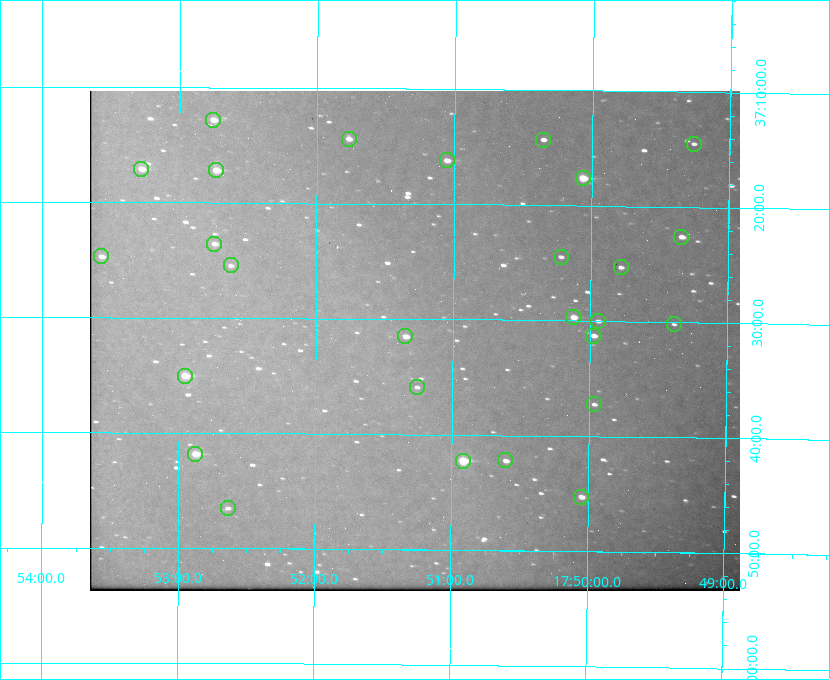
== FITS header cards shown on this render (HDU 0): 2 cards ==
NAXIS1  =                  650 / Width of table row in bytes
NAXIS2  =                  500 / Number of rows in table

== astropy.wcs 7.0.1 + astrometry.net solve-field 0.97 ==
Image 650 x 500 px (HDU 0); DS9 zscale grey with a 90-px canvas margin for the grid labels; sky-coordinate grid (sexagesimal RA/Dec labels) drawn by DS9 from the SOLVED WCS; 27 Tycho-2 reference stars matched to detected sources circled (green)
Header WCS: none
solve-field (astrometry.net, Tycho-2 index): SOLVED blind (the file carries no WCS)
Solved WCS: RA---TAN-SIP/DEC--TAN-SIP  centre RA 17:51:17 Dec +37:32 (267.82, +37.53 deg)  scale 5.21 arcsec/px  FOV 56.4' x 43.4'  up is +179 deg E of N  parity flipped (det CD > 0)
(file carries no celestial WCS; the grid is the blind solution)
Tycho-2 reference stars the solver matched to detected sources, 27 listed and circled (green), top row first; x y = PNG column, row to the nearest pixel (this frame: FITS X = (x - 90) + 1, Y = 500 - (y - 91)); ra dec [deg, ICRS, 3 dp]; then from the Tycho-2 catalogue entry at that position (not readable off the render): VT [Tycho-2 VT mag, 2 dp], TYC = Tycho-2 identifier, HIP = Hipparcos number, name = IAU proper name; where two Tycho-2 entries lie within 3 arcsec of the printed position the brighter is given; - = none
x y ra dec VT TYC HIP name
213 120 268.189 +37.213 9.71 2620-542-1 - -
349 139 267.943 +37.240 10.39 2620-505-1 - -
543 140 267.589 +37.238 11.09 2619-212-1 - -
694 144 267.316 +37.242 12.03 2619-611-1 - -
447 160 267.764 +37.270 10.17 2620-784-1 - -
141 169 268.319 +37.285 9.88 2620-536-1 - -
216 170 268.183 +37.286 8.98 2620-786-1 87506 -
583 178 267.517 +37.293 8.96 2619-379-1 - -
681 237 267.335 +37.377 10.60 2619-634-1 - -
214 244 268.186 +37.393 10.44 2620-175-1 - -
101 256 268.392 +37.412 10.60 2620-800-1 - -
561 257 267.555 +37.408 11.50 2619-358-1 - -
231 265 268.156 +37.424 11.25 2620-712-1 - -
621 267 267.445 +37.422 11.17 2619-451-1 - -
573 317 267.531 +37.495 10.07 2619-274-1 - -
598 321 267.485 +37.500 11.33 2619-40-1 - -
674 324 267.347 +37.503 12.15 3088-638-1 - -
405 336 267.836 +37.525 9.96 3089-889-1 - -
593 336 267.494 +37.522 10.35 3088-270-1 - -
185 376 268.239 +37.584 8.64 3089-755-1 - -
417 387 267.815 +37.598 11.54 3089-1081-1 - -
594 404 267.491 +37.621 11.40 3088-1284-1 - -
195 454 268.219 +37.697 8.93 3089-671-1 - -
505 460 267.652 +37.703 11.04 3089-693-1 - -
463 461 267.730 +37.705 8.13 3089-1203-1 87349 -
581 497 267.512 +37.755 10.10 3089-2332-1 - -
228 508 268.159 +37.775 11.22 3089-2245-1 - -